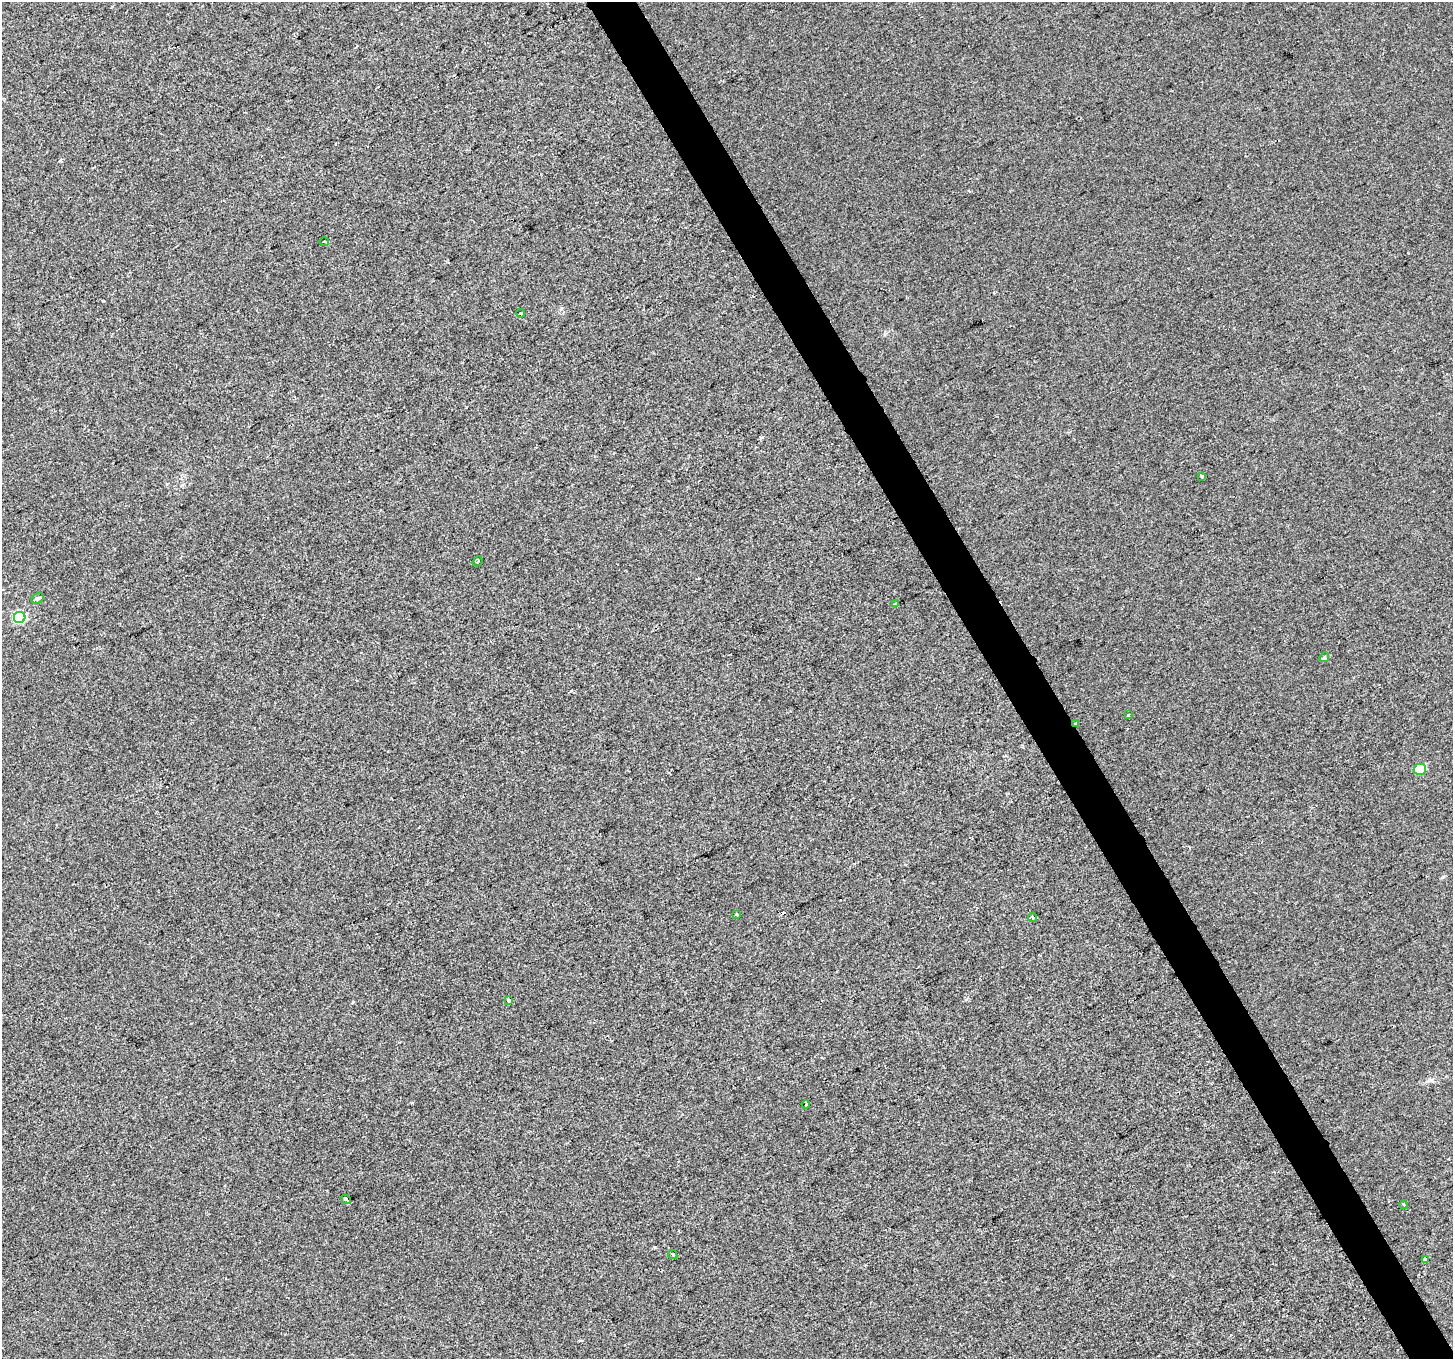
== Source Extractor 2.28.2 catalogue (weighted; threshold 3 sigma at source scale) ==
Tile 6 of 4 x 4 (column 2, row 2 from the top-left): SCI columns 1454-2904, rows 2880-4236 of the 5807 x 5697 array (HDU 1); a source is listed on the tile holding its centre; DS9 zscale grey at full resolution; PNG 1455 x 1361 px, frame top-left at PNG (2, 2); each listed source drawn as its Kron ellipse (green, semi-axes under 4 px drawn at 4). Shown black and unused: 3% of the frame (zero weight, under 2 of 3 exposures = <1% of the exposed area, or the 3 px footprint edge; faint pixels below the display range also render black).
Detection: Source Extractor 2.28.2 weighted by HDU 2 'WHT'; one run over the whole footprint, this tile lists its part. Background -2.33e-04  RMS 0.0055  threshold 0.0249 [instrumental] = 3 sigma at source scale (4.5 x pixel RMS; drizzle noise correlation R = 1.50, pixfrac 1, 0.0396/0.0396 arcsec/px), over >= 5 px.
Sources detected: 22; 3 cosmic-ray / hot-pixel residue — neither listed nor drawn; the other 19 listed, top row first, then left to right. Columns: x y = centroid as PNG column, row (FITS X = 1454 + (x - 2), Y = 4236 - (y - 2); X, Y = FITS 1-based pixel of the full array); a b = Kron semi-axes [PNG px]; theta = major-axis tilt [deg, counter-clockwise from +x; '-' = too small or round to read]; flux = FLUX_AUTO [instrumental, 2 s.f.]
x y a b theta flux
324 242 5 2 - 0.62
521 313 4 3 - 0.85
1201 476 3 3 - 1.7
478 561 5 3 - 0.73
37 598 6 5 - 1.3
895 604 4 3 - 0.58
20 617 6 5 - 62
1324 657 5 4 - 0.73
1128 715 3 2 - 0.55
1076 723 3 3 - 3.7
1420 769 6 5 - 13
736 915 3 3 - 3.2
1033 918 5 4 - 1.2
508 1000 3 3 - 1.9
806 1104 4 4 - 0.83
346 1199 5 3 - 2.6
1404 1205 4 3 - 0.89
673 1254 5 3 - 1.1
1425 1259 3 3 - 1.6
Overlapping masked pixels (flux is a lower limit): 1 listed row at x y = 1076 723
Unlisted compact peaks at least as high as the median listed source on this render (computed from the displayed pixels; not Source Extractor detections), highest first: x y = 655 1247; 571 691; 60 161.